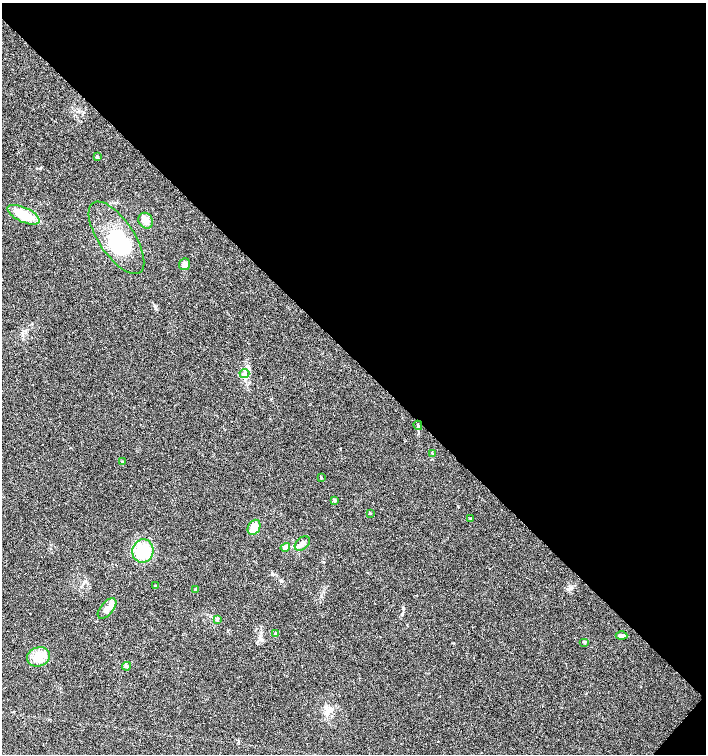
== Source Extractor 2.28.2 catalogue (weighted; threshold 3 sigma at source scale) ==
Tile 8 of 4 x 4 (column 4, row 2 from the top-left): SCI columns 4455-5862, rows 3009-4512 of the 6027 x 6022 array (HDU 1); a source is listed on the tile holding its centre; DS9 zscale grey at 2 x 2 block average (1 PNG px = mean of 2 x 2 image px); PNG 708 x 756 px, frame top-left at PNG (2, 3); each listed source drawn as its Kron ellipse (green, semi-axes under 4 px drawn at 4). Shown black and unused: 48% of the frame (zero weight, under 2 of 3 exposures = <1% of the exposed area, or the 3 px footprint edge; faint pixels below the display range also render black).
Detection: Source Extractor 2.28.2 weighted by HDU 2 'WHT'; one run over the whole footprint, this tile lists its part. Background 0.0317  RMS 0.0047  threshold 0.0212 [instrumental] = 3 sigma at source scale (4.5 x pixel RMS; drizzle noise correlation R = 1.50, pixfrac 1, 0.0396/0.0396 arcsec/px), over >= 5 px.
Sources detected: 28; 2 inside a brighter listed object's ellipse — not listed separately; the other 26 listed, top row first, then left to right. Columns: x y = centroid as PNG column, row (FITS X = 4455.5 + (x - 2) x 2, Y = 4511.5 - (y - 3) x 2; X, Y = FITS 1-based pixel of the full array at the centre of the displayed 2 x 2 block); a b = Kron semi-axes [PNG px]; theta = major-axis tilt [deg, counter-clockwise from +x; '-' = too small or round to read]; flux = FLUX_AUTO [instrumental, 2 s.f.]
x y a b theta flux
97 157 4 3 - 1.3
24 215 17 7 -24 30
146 221 8 7 - 7.5
116 238 42 17 -56 59
185 264 6 5 - 4.2
244 374 5 4 - 2.7
418 425 5 3 - 1.4
432 453 3 2 - 0.64
122 462 3 2 - 1.9
321 478 3 3 - 0.79
335 500 4 3 - 1.2
370 513 3 2 - 0.7
471 519 3 2 - 1.9
254 527 8 6 62 13
302 543 8 6 41 5.3
285 547 5 4 - 6
143 551 12 10 77 33
155 586 4 3 - 1.5
196 590 3 3 - 2.2
107 608 12 6 49 6.7
217 619 4 3 - 1.4
276 634 3 3 - 5.9
621 636 6 3 -1 5
585 642 5 2 - 1.1
39 657 12 9 21 18
126 666 4 3 - 1.4
Diffuse or blended objects may show on this block-average render without a row.